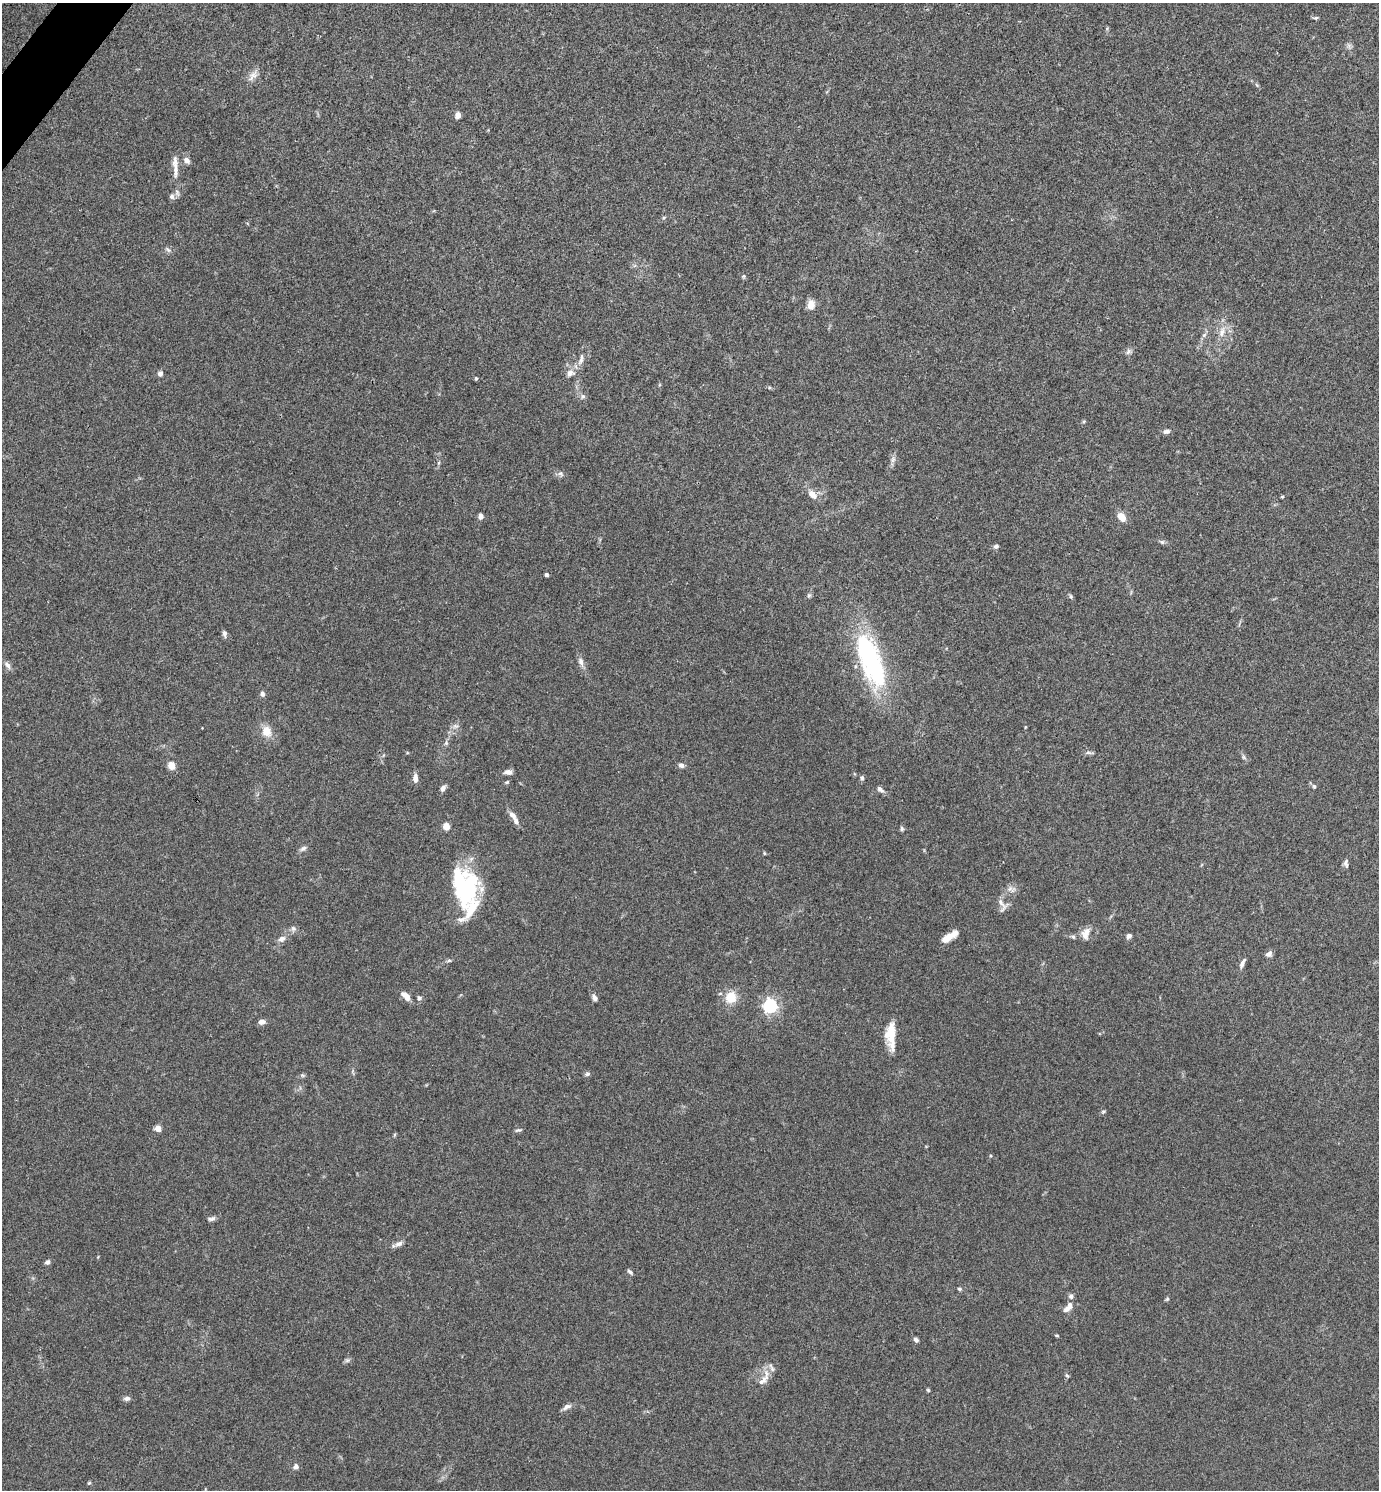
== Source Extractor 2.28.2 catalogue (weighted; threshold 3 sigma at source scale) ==
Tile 11 of 4 x 4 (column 3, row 3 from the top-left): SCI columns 2910-4286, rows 1491-2978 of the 5959 x 5956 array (HDU 1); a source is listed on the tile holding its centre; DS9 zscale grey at full resolution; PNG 1381 x 1492 px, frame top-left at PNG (2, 3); no overlay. Shown black and unused: <1% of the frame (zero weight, under 3 of 4 exposures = <1% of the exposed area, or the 3 px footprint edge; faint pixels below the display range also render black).
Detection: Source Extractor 2.28.2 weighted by HDU 2 'WHT'; one run over the whole footprint, this tile lists its part. Background 0.0891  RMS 0.0065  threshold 0.0292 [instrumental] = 3 sigma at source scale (4.5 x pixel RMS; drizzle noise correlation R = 1.50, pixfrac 1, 0.05/0.05 arcsec/px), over >= 5 px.
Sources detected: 102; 1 inside a brighter object's white glare — not listed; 6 inside a brighter listed object's ellipse — not listed separately; the other 95 listed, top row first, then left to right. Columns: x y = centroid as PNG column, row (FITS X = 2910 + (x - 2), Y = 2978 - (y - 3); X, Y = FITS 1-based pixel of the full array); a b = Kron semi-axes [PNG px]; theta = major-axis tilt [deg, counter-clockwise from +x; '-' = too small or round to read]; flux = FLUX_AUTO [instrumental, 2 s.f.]
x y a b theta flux
1316 18 6 4 19 1
254 75 12 10 31 4.2
458 115 6 5 - 3.7
187 160 8 7 - 2.8
175 170 42 6 -88 7.2
664 218 6 5 - 0.91
168 250 9 5 -33 1.6
744 276 5 5 - 0.9
811 305 10 7 88 6.5
1222 332 16 7 77 5.3
1204 335 8 5 45 1.5
1128 352 10 6 53 1.8
581 359 18 6 74 3.7
570 373 12 9 14 3.7
160 374 6 5 - 2.2
476 378 4 4 - 0.76
583 396 7 6 - 1.5
1166 431 10 6 15 1.9
893 459 9 6 89 2.3
561 474 9 6 -33 1.9
812 494 14 8 -46 5.4
1282 497 5 3 - 0.64
481 516 6 5 - 2.4
1121 517 10 7 -51 7
1162 542 7 5 -43 1.3
996 546 7 5 12 1.3
546 574 4 3 - 1.6
809 595 6 5 - 1.1
1071 596 7 5 -70 1.1
224 634 9 5 -82 1.7
871 660 67 23 -70 92
581 661 13 7 -70 3
7 665 11 6 -51 2.6
262 694 6 5 - 1.9
456 726 8 5 -10 1.8
267 731 9 8 - 8.9
446 743 6 4 -47 1
1089 753 12 4 -6 1.5
1244 757 7 4 -71 1.2
171 765 5 4 - 18
681 765 6 5 - 2.4
508 772 9 5 2 3
415 778 9 5 87 3.9
862 778 6 5 - 1.4
507 782 6 3 27 0.83
1314 786 6 5 - 1.1
443 788 7 5 61 2.8
880 789 9 6 -40 2.3
513 815 12 6 -47 3.4
446 826 5 4 - 16
902 829 7 5 -90 1.1
303 848 9 6 31 2
764 853 5 3 - 0.57
1346 863 10 5 -88 1.9
467 888 43 23 68 57
1002 905 21 12 -70 4.8
293 928 7 7 - 1.9
1086 933 17 10 71 5.3
1129 936 7 6 - 1.9
1073 937 6 5 - 1.1
281 939 9 7 26 3.3
946 939 15 8 40 5.6
1269 954 8 6 37 2.3
449 960 6 4 1 0.96
1242 963 14 5 65 2.6
406 996 14 7 -45 4.8
594 997 9 5 -59 2.3
731 997 14 13 - 11
419 998 6 5 - 1.6
770 1006 6 6 - 160
262 1022 8 5 11 2.9
891 1032 24 11 81 13
587 1074 7 5 15 1.3
302 1075 6 4 -43 0.93
1103 1112 6 4 17 0.89
158 1128 4 4 - 11
518 1130 9 3 11 1.1
212 1219 11 6 15 1.9
399 1244 11 6 22 2.7
47 1262 7 6 - 1.7
630 1272 7 4 -44 1.4
959 1289 5 4 - 0.94
1071 1296 7 7 - 1.8
1167 1299 6 4 43 0.87
1067 1309 9 7 30 3
1057 1335 7 3 -19 0.64
916 1340 6 4 -55 2
347 1360 7 6 - 1.4
1067 1376 6 3 -36 0.76
764 1379 30 9 59 7.4
928 1390 6 3 -45 0.72
127 1398 9 6 15 1.9
567 1407 13 6 31 2.6
296 1466 6 5 - 2.5
89 1483 5 4 - 0.73